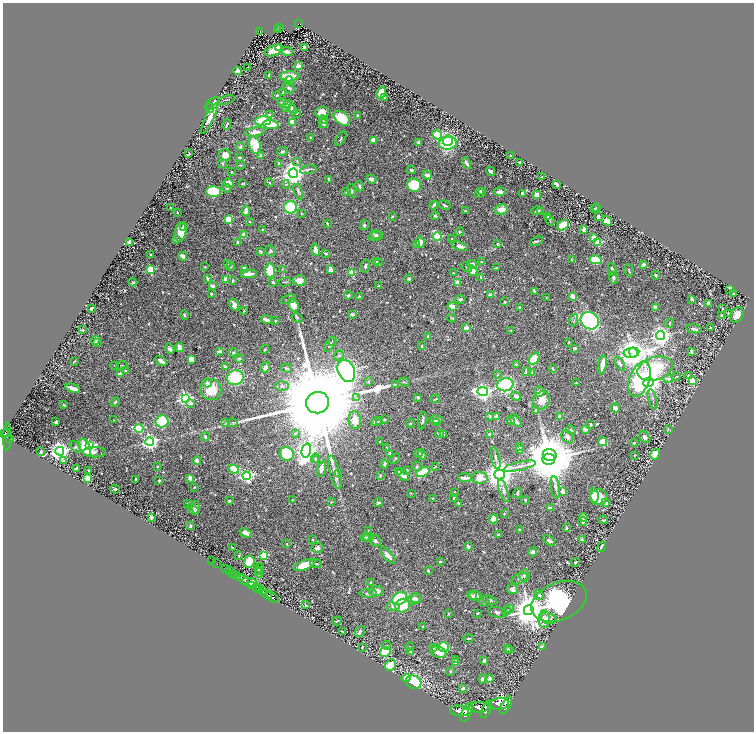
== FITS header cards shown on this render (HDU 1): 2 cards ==
NAXIS1  =                 1503
NAXIS2  =                 1459

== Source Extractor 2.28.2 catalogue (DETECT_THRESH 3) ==
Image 1503 x 1459 px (HDU 1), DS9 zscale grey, zoomed out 1/2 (1 PNG px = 2 x 2 image px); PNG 756 x 734 px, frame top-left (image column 2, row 1458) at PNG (3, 3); each listed source drawn as its Kron ellipse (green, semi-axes under 4 px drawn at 4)
Background 1.17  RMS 0.021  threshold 0.0636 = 3 sigma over >= 5 px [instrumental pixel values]
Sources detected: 788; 55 cannot appear on this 1/2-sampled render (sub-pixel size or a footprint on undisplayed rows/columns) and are neither listed nor drawn; of the other 733, the 500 brightest by FLUX_AUTO listed and drawn (233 fainter detections omitted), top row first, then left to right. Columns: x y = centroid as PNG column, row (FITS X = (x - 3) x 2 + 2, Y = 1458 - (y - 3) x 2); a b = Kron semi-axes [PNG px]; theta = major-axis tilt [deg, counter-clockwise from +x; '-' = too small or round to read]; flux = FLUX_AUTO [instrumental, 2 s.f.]
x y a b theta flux
299 24 4 3 - 140
279 27 3 2 - 110
277 29 2 1 - 13
259 31 3 2 - 90
279 47 4 3 - 4.8
305 47 3 2 - 22
274 50 9 5 24 60
287 52 6 3 -20 16
299 66 3 3 - 68
247 67 2 1 - 35
237 71 4 4 - 17
269 75 3 2 - 6.7
289 76 9 5 2 84
289 81 5 4 - 11
289 88 6 4 -45 12
283 92 3 2 - 8.2
381 93 6 3 72 73
277 95 2 2 - 8
384 97 3 3 - 8.9
226 100 8 2 17 4.2
284 103 7 3 -23 27
213 104 8 5 38 100
285 107 4 3 - 8.7
291 107 8 3 -53 13
210 108 5 3 - 70
322 112 7 5 5 35
297 113 2 2 - 3.1
269 115 4 3 - 6.5
357 115 2 2 - 6.2
209 118 17 4 64 59
342 118 9 6 -39 140
323 120 4 3 - 11
263 121 8 4 3 280
293 122 4 3 - 100
227 124 5 3 - 4.1
323 124 4 3 - 10
271 125 8 3 -5 130
255 132 10 4 9 24
437 135 5 3 - 290
310 137 2 2 - 3.8
341 138 8 3 58 5.9
374 140 4 3 - 44
448 140 5 5 - 230
419 142 4 3 - 20
448 143 9 6 9 250
255 145 9 5 -74 110
240 147 4 3 - 6.4
282 152 5 3 - 7
189 154 3 2 - 5.4
225 155 6 6 - 44
261 156 2 2 - 34
511 156 2 2 - 3.5
239 157 3 2 - 5.3
297 161 3 3 - 4.7
520 162 3 2 - 6.3
278 163 4 3 - 6.5
467 163 6 2 -60 11
223 164 5 3 - 5.1
240 165 4 2 - 3.1
308 170 8 3 12 8.6
411 170 4 3 - 6
490 171 5 2 - 11
231 172 2 2 - 7.2
293 173 5 4 - 4100
427 175 4 3 - 33
542 177 3 2 - 9.8
329 179 3 3 - 7.9
371 179 5 4 - 17
229 183 5 4 - 27
243 183 2 2 - 5.6
269 183 5 2 - 3.3
286 184 4 3 - 4.4
556 184 4 2 - 15
414 185 7 6 - 190
359 186 5 3 - 8
227 188 4 3 - 8.8
213 191 7 5 -1 320
346 191 4 2 - 3.4
352 191 7 3 -76 7.1
481 191 4 2 - 9.4
298 192 8 3 -68 8.7
500 192 6 4 -7 20
480 193 6 3 29 13
523 193 3 3 - 17
537 195 4 3 - 40
434 205 4 3 - 10
445 205 6 2 -28 6.3
290 207 6 6 - 230
171 208 3 2 - 7.3
597 208 4 2 - 3.2
501 209 7 5 13 49
595 209 3 2 - 3.8
246 211 5 3 - 26
465 211 3 3 - 4.5
537 211 6 3 18 7.4
540 211 3 3 - 6.5
177 212 2 2 - 3.2
301 214 3 3 - 3.9
393 216 3 2 - 3.8
435 216 4 4 - 5.9
598 216 3 3 - 19
548 217 3 3 - 3.9
229 219 3 3 - 230
550 220 6 2 -55 3.8
607 221 5 4 - 27
250 222 3 2 - 3.6
327 223 3 2 - 4.8
364 225 5 4 - 7.3
563 225 6 5 - 83
183 227 4 3 - 9.8
262 229 2 2 - 22
584 230 4 3 - 28
181 232 9 5 84 69
460 232 4 4 - 5.7
376 234 5 4 - 8.9
244 235 3 3 - 36
376 236 7 3 10 10
437 236 4 3 - 280
594 238 3 3 - 71
452 239 2 2 - 3.8
176 240 4 3 - 8
536 241 7 3 23 6.4
129 242 4 3 - 34
420 242 5 3 - 31
598 242 3 3 - 220
238 243 3 3 - 7.5
417 244 2 2 - 39
498 244 3 2 - 7.6
460 246 8 4 -16 18
316 250 6 3 -75 28
260 251 4 3 - 9.7
270 251 5 5 - 7.8
326 253 3 2 - 8.5
151 254 3 2 - 4.3
183 256 4 3 - 27
572 259 3 2 - 3.6
596 260 6 4 -14 160
377 261 2 2 - 9.1
482 262 4 2 - 3.3
227 263 4 3 - 6.8
378 263 2 2 - 20
472 264 5 3 - 41
644 264 3 3 - 19
231 266 4 3 - 4.2
365 266 6 3 79 8.1
205 267 2 2 - 3.7
467 267 6 3 -42 5.8
497 268 3 2 - 6.4
245 269 4 3 - 48
282 269 3 3 - 3.5
330 269 4 3 - 26
612 269 6 3 -79 9.8
150 270 3 3 - 300
629 270 6 3 -76 4.2
270 271 7 5 -84 97
473 271 5 4 - 43
352 273 3 3 - 120
453 273 3 2 - 3.8
249 274 8 4 2 31
656 275 4 2 - 16
481 277 3 3 - 6.6
207 278 4 3 - 8.6
613 278 6 4 -86 11
226 279 4 3 - 31
409 279 2 2 - 21
233 280 3 2 - 7.3
299 281 6 5 - 34
133 282 4 3 - 4.8
273 282 4 3 - 6.2
285 282 6 2 13 4.6
457 282 2 2 - 49
213 286 3 2 - 30
379 286 3 3 - 5.2
730 289 4 2 - 4.9
535 291 4 2 - 10
211 294 2 2 - 7.3
734 294 4 2 - 4.4
348 295 4 3 - 8.2
491 295 4 3 - 21
572 296 4 3 - 41
359 297 3 2 - 4.8
546 298 2 2 - 4.6
288 299 8 3 15 7.4
460 299 5 3 - 7.3
692 299 3 2 - 8.7
505 302 2 2 - 7.3
708 303 3 2 - 13
234 305 6 4 -60 27
293 305 7 5 -65 37
452 306 5 3 - 29
519 307 3 2 - 5.9
655 307 4 3 - 27
91 308 3 2 - 8.5
722 309 2 2 - 4.5
244 311 4 2 - 3.7
728 313 3 3 - 3.5
352 314 2 2 - 26
184 315 5 3 - 5.8
737 315 8 6 57 38
722 316 3 2 - 9.2
297 318 6 4 -30 5.5
452 318 4 3 - 3.1
266 320 5 3 - 26
574 320 6 3 76 8.3
275 321 2 2 - 14
590 321 9 8 - 700
670 323 5 2 - 3.6
466 327 2 2 - 62
711 328 3 2 - 3.3
694 329 8 3 -12 16
83 330 4 3 - 5.4
511 330 3 2 - 3.5
428 336 4 2 - 4.9
661 336 4 4 - 2500
95 341 4 3 - 15
332 341 5 3 - 4.2
569 342 3 2 - 4.6
97 343 3 2 - 3.5
330 345 8 3 58 6.9
422 346 4 3 - 4.7
179 347 5 3 - 19
575 348 4 3 - 12
170 349 5 3 - 14
265 349 4 2 - 3.9
219 351 4 2 - 16
691 351 3 2 - 12
234 353 5 4 - 6.3
631 353 8 5 9 4900
633 353 5 2 - 4100
339 355 5 4 - 8.8
191 359 4 4 - 29
239 359 4 2 - 5.7
534 359 6 4 55 120
75 361 3 2 - 4.1
161 361 6 3 -31 22
516 364 4 2 - 5.7
620 364 8 3 -60 10
115 365 4 2 - 3.2
122 365 5 2 - 3.3
602 365 9 3 80 37
225 367 4 3 - 7.7
265 367 5 4 - 19
286 368 5 3 - 5.9
553 368 3 2 - 4.7
655 369 18 11 16 250
125 371 3 3 - 3.7
346 371 11 8 -65 4000
526 372 4 3 - 25
120 373 4 3 - 23
532 373 3 2 - 12
498 375 4 2 - 3.3
688 375 4 2 - 4.9
676 377 5 3 - 3.5
235 378 8 7 - 230
640 379 18 10 70 220
668 379 4 3 - 18
369 381 4 3 - 4.3
692 381 4 3 - 180
404 382 5 2 - 3.8
648 382 6 4 24 4700
207 383 4 4 - 12
576 383 4 3 - 4.9
395 384 4 3 - 3.8
505 385 8 6 15 380
282 386 7 5 0 12
73 388 7 3 -19 23
211 389 11 10 - 110
483 392 5 4 - 1600
539 392 5 5 - 20
516 396 5 4 - 13
356 397 3 2 - 4
418 397 3 3 - 5.9
185 399 4 4 - 1100
435 399 5 2 - 5.1
652 399 10 3 -75 8.1
541 400 9 8 - 53
115 402 5 2 - 4.6
191 403 2 2 - 11
318 403 11 10 - 160000
64 405 3 2 - 3.8
615 408 5 4 - 22
535 411 3 2 - 8.6
490 416 3 2 - 4.8
496 417 3 3 - 45
560 417 3 3 - 19
384 419 4 2 - 6.1
114 420 2 2 - 3.1
355 420 9 6 -82 48
422 420 9 3 81 8.9
436 420 6 4 -3 25
162 421 6 6 - 180
379 421 3 2 - 5.4
510 421 3 2 - 8.3
516 421 7 2 -49 20
56 422 3 3 - 10
226 422 3 3 - 4.8
376 422 5 3 - 11
436 422 4 3 - 11
233 423 5 3 - 4.5
410 423 4 3 - 5.1
590 424 2 2 - 4.1
139 428 4 3 - 340
585 429 2 2 - 49
668 429 4 3 - 3.9
571 430 5 3 - 4.8
6 433 4 4 - 1000
295 433 3 3 - 4.1
3 434 3 2 - 640
439 434 4 3 - 9.8
443 435 3 3 - 3.8
490 435 2 2 - 40
7 436 14 2 89 560
205 437 4 3 - 12
567 437 7 5 -58 14
645 437 7 5 -51 12
9 438 3 2 - 300
150 442 4 4 - 1400
380 442 2 2 - 4.1
602 442 5 4 - 65
634 443 4 3 - 4.4
90 446 3 3 - 640
520 446 4 3 - 6.3
75 447 6 4 -37 9.5
85 447 9 5 -64 130
387 447 3 2 - 3.4
520 450 4 3 - 9.8
60 451 4 4 - 3100
306 451 7 4 76 2700
41 452 3 2 - 7.4
94 452 11 5 -1 25
389 453 2 2 - 10
419 453 4 3 - 6.1
287 454 7 6 - 220
655 454 5 4 - 51
422 455 5 3 - 11
550 455 7 6 - 11000
634 455 3 2 - 4.7
315 458 5 4 - 7.5
496 458 11 3 -78 10
395 459 6 2 48 4.3
549 459 6 5 - 24000
315 460 4 3 - 5.9
63 461 4 3 - 4.3
197 461 4 4 - 14
384 464 4 3 - 5.8
157 466 3 3 - 3.9
417 466 5 4 - 6.8
520 466 16 4 12 24
435 467 4 2 - 3.1
77 468 3 2 - 15
234 469 5 4 - 69
321 469 8 3 74 27
89 470 3 2 - 3.7
407 470 3 3 - 7.9
335 472 17 5 -75 29
398 472 4 3 - 3.7
423 472 7 4 23 160
339 473 3 3 - 3.3
500 474 5 5 - 7700
403 475 8 4 -46 31
246 476 4 4 - 710
380 476 4 3 - 5.3
87 478 3 3 - 240
190 478 3 3 - 26
465 478 7 3 -3 35
480 478 8 6 -8 55
135 479 2 2 - 4.5
159 481 3 2 - 7.1
194 487 3 2 - 3.7
555 487 11 4 -81 16
115 489 5 3 - 6.2
503 490 12 4 -72 17
563 491 2 2 - 65
454 492 2 2 - 9.5
411 493 3 2 - 3.2
517 493 5 2 - 7.9
594 495 7 4 -80 46
599 497 9 7 6 140
433 498 3 2 - 3.8
454 498 3 2 - 4.4
292 500 3 2 - 3.8
525 500 4 3 - 3.8
229 501 3 2 - 5.9
331 502 3 2 - 3.9
187 503 3 2 - 3.2
378 503 4 3 - 8.5
459 503 4 3 - 6.3
606 503 3 2 - 19
196 508 7 4 -83 11
550 508 4 2 - 13
193 509 7 4 -42 10
504 514 3 3 - 3.1
151 517 3 3 - 11
583 517 4 3 - 30
493 519 4 3 - 78
603 520 4 3 - 5.3
583 522 4 2 - 11
190 526 3 2 - 9.6
566 528 3 3 - 9.6
520 530 2 2 - 26
369 531 2 2 - 4.6
246 533 6 3 -23 31
498 534 3 2 - 5.7
369 537 5 4 - 6.4
365 538 5 3 - 7.2
313 540 3 2 - 5.8
582 540 2 2 - 31
375 541 6 5 - 11
549 541 7 4 -34 16
287 544 3 2 - 4.8
468 546 4 3 - 9.2
232 547 2 2 - 3.6
602 547 5 2 - 8.3
317 548 6 5 - 16
533 552 4 4 - 12
239 555 3 3 - 8.6
264 555 3 3 - 270
388 555 10 3 -49 32
211 561 2 1 - 32
249 562 6 5 - 150
440 562 3 2 - 4.7
575 562 5 3 - 4.1
316 563 6 2 -5 4.8
216 564 3 1 - 21
305 565 11 5 21 100
259 568 4 3 - 7.7
225 569 2 2 - 340
258 570 3 3 - 3.1
229 571 4 3 - 350
428 571 3 2 - 5.7
232 573 2 2 - 580
259 573 4 3 - 9.4
235 574 2 2 - 1300
524 575 6 5 - 11
238 576 3 2 - 1200
243 579 7 3 -38 4500
520 579 9 5 23 13
249 582 8 3 -7 1900
371 582 3 2 - 14
252 585 3 2 - 660
256 588 5 2 - 1200
260 589 3 2 - 630
512 589 6 5 - 18
262 590 4 2 - 710
376 591 7 5 10 20
368 593 9 3 -2 12
267 594 5 2 - 2400
472 595 5 3 - 7.3
539 595 5 4 - 18
475 596 6 5 - 22
272 597 7 3 -32 2300
399 599 8 6 30 210
414 599 6 5 - 25
416 599 5 4 - 14
490 600 7 4 -18 9.9
484 601 6 4 -55 7.6
559 601 29 19 22 1200
305 605 3 2 - 3.4
403 606 7 6 - 120
393 607 6 4 -9 12
510 608 4 3 - 3.7
529 610 5 5 - 11000
506 611 4 3 - 6.8
497 612 9 5 -11 14
448 613 2 2 - 3.1
478 613 3 2 - 6.5
548 618 8 5 -18 21
544 619 9 6 88 29
337 621 5 2 - 4.2
423 627 4 2 - 3.8
360 631 6 3 55 9.6
342 632 3 2 - 3.1
468 638 5 2 - 7.1
387 646 4 2 - 3.3
362 647 3 2 - 3.5
409 647 4 3 - 4.5
444 647 5 4 - 130
542 647 3 3 - 10
433 648 3 3 - 4.8
507 648 3 3 - 3.3
509 649 3 2 - 4.7
410 651 2 2 - 15
385 652 5 5 - 130
439 652 8 5 -19 35
456 659 4 2 - 3.7
484 661 4 3 - 14
456 663 4 3 - 14
391 665 6 5 - 77
450 671 3 3 - 4.4
406 678 4 4 - 20
483 679 5 3 - 12
490 679 4 3 - 19
414 682 8 6 -26 290
463 688 3 2 - 17
499 704 9 6 6 8100
506 705 10 4 63 7900
479 707 9 5 1 7800
486 709 9 4 65 8300
459 711 9 5 -6 8900
467 712 10 4 65 8800
At the frame edge (FLAGS 8, measured only in part): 1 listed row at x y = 3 434
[233 fainter detections neither listed nor drawn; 55 sub-pixel or undisplayed-footprint detections neither listed nor drawn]